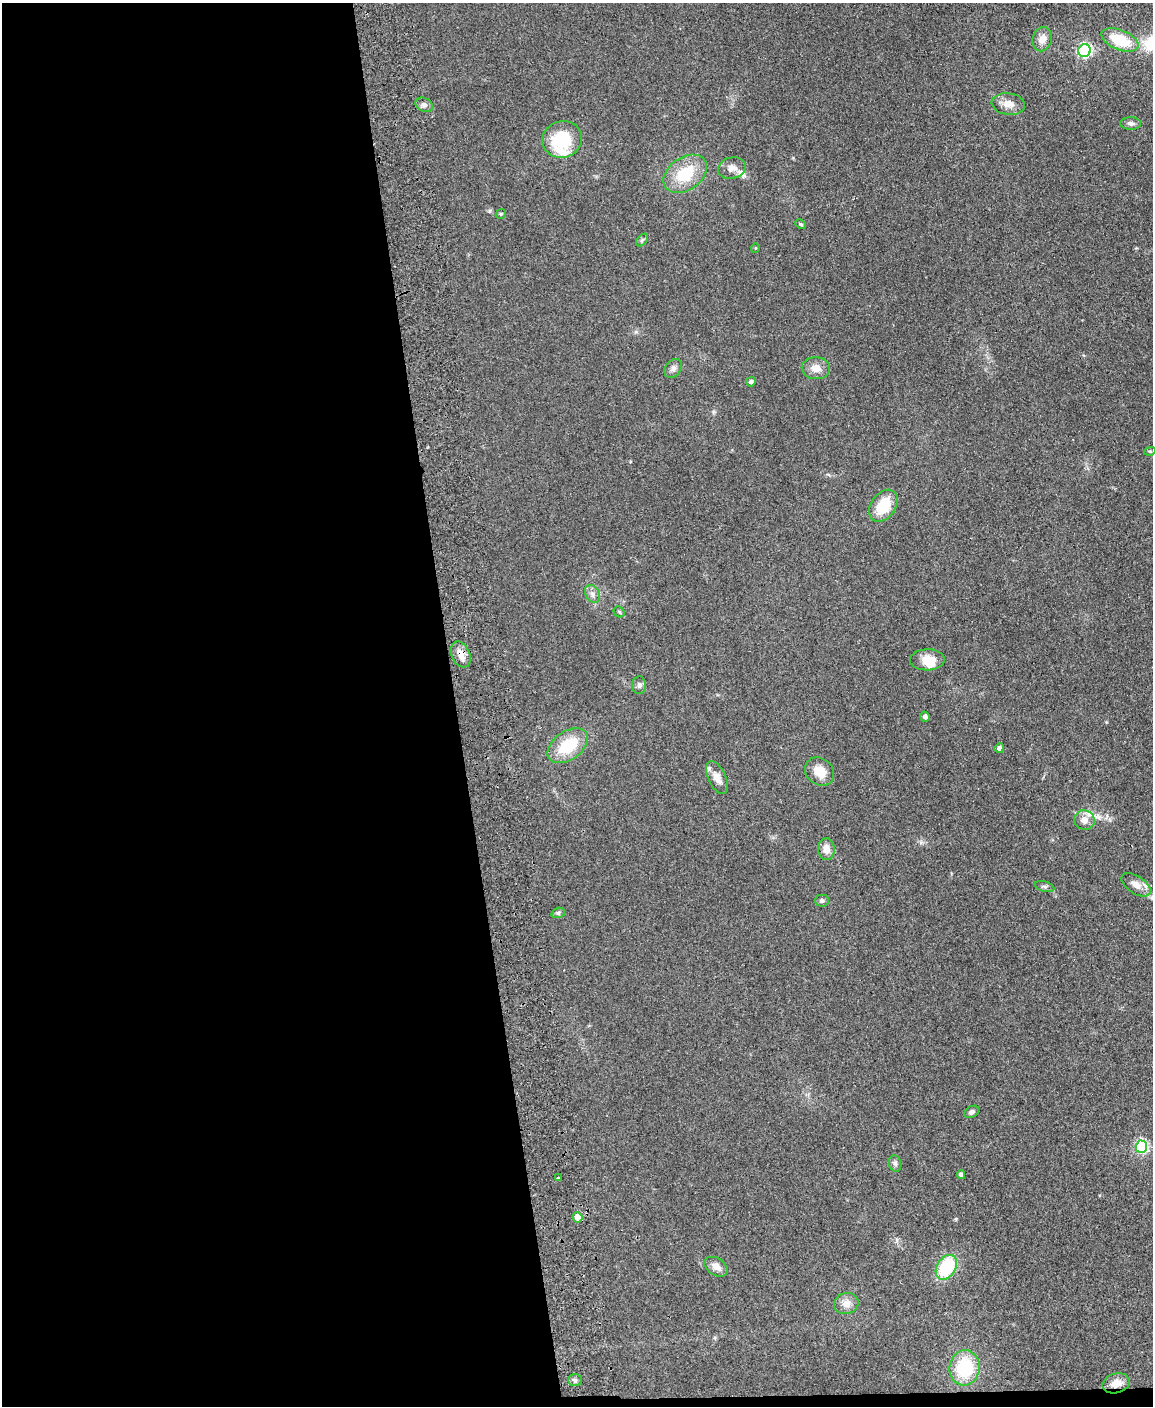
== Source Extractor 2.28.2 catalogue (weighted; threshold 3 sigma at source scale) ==
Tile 9 of 4 x 3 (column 1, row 3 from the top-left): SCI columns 57-1207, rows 247-1650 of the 4717 x 4598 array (HDU 1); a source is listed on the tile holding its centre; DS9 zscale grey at full resolution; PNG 1155 x 1408 px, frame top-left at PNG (2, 3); each listed source drawn as its Kron ellipse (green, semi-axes under 4 px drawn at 4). Shown black and unused: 40% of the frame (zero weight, under 2 of 3 exposures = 3% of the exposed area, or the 3 px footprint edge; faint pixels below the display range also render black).
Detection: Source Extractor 2.28.2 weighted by HDU 2 'WHT'; one run over the whole footprint, this tile lists its part. Background 0.0922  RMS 0.0091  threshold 0.0411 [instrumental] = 3 sigma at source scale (4.5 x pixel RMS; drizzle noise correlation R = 1.50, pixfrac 1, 0.05/0.05 arcsec/px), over >= 5 px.
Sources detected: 50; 4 inside a brighter listed object's ellipse — not listed separately; the other 46 listed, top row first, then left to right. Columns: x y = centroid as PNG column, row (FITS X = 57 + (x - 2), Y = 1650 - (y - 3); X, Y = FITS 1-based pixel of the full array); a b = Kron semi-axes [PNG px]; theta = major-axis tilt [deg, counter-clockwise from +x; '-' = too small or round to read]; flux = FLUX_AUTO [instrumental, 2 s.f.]
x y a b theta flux
1042 39 12 9 77 7.3
1120 40 19 10 -22 32
1084 50 6 6 - 170
1008 104 17 10 -7 8.3
424 105 9 6 -28 3.3
1131 124 10 6 0 3
562 139 20 18 17 38
732 168 14 10 16 6.7
685 174 24 16 35 34
501 214 5 4 - 1.1
800 224 5 4 - 1.2
642 240 7 4 46 1.5
755 248 5 3 - 0.67
673 368 10 8 50 3.6
816 368 14 11 -3 8.4
751 382 5 4 - 2.5
1150 451 6 3 17 0.94
883 506 18 12 54 26
592 594 9 6 -62 3.5
619 612 6 5 - 1.2
461 654 13 9 -68 9
927 660 17 10 2 13
639 685 9 7 89 2.7
925 717 5 4 - 2.2
568 746 23 14 35 34
999 748 5 4 - 2.6
819 772 15 13 -41 14
717 778 18 9 -64 7.5
1084 820 10 9 - 7.9
826 849 11 8 -88 8.3
1136 885 16 9 -33 8.3
1044 887 10 5 -15 1.9
822 901 7 6 - 2.1
558 913 7 5 14 1.7
972 1112 8 5 32 2.7
1141 1147 6 6 - 120
895 1163 8 6 -75 2.4
961 1175 4 4 - 2.7
558 1178 3 2 - 1.4
578 1217 5 5 - 15
716 1267 12 8 -33 6.7
946 1267 13 9 58 51
846 1303 12 10 13 7.3
964 1368 18 15 84 45
575 1380 7 5 -1 2.2
1116 1383 14 10 15 10
Overlapping masked pixels (flux is a lower limit): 2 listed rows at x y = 461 654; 1116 1383